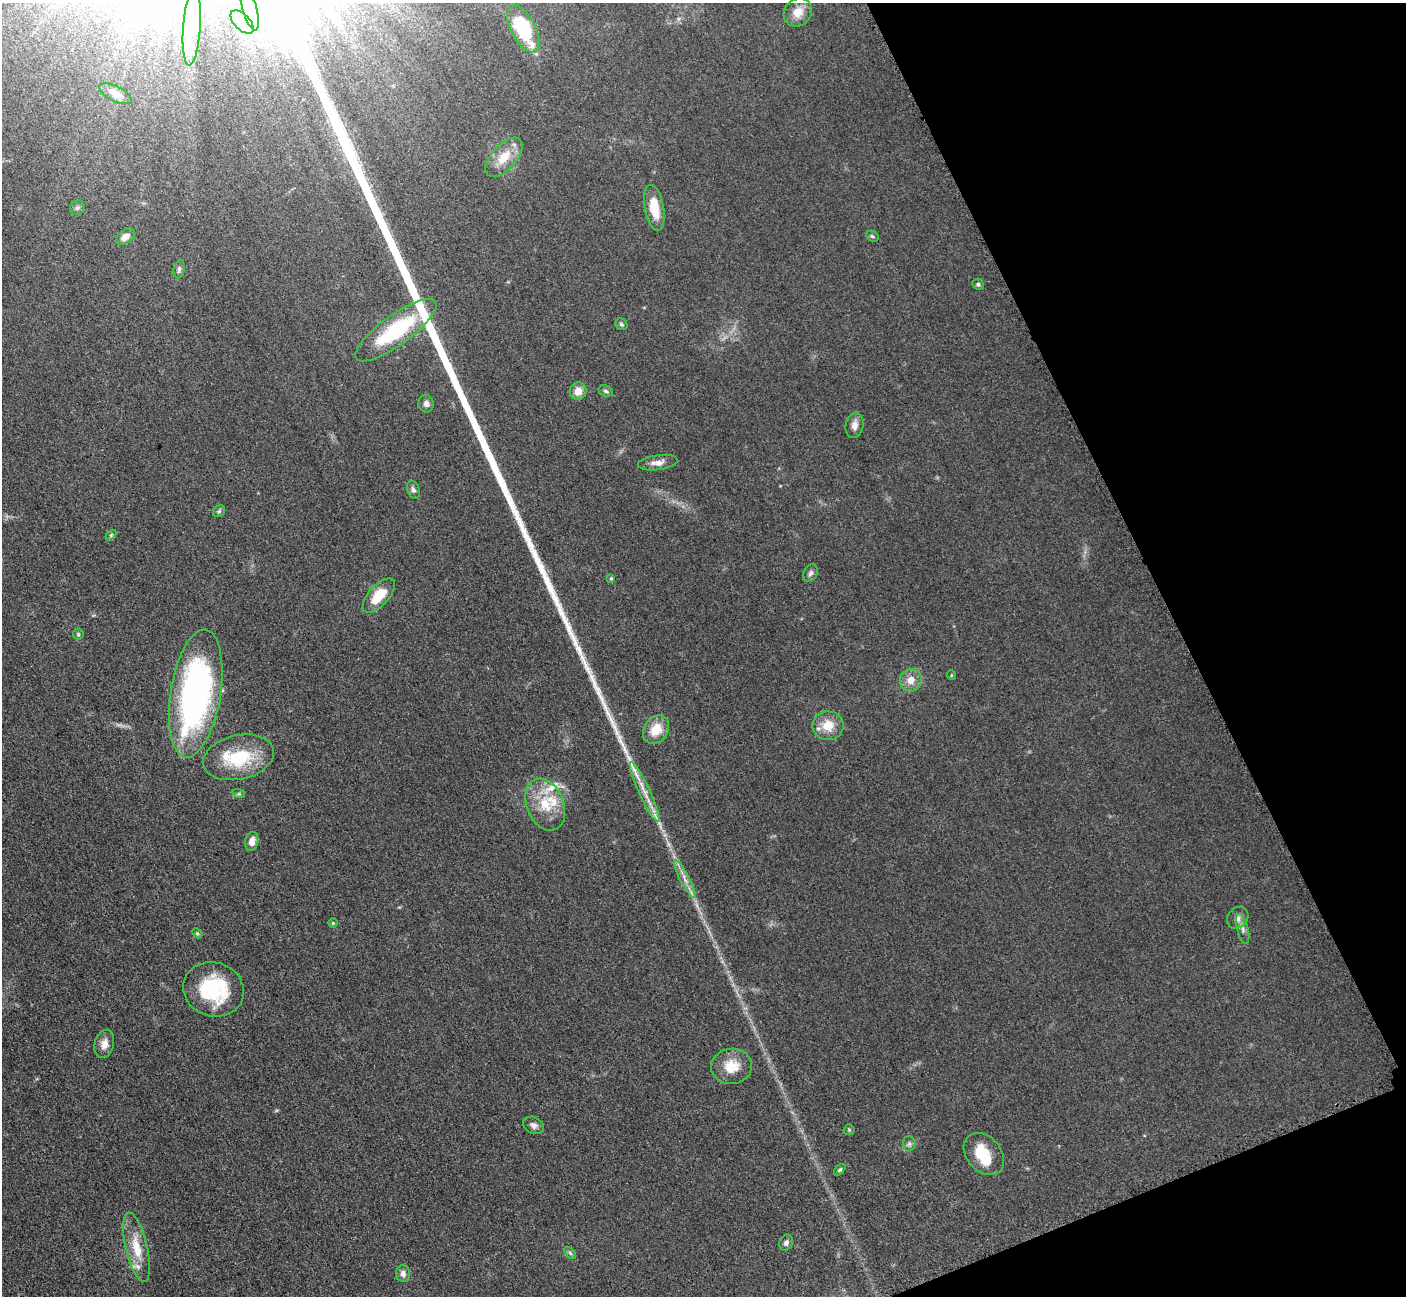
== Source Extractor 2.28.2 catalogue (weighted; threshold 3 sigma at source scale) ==
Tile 12 of 4 x 4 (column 4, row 3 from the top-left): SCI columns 4230-5633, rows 1591-2884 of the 5699 x 5661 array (HDU 1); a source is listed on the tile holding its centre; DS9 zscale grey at full resolution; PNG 1408 x 1298 px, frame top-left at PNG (2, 3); each listed source drawn as its Kron ellipse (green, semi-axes under 4 px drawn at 4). Shown black and unused: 19% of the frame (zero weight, under 3 of 5 exposures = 4% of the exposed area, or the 3 px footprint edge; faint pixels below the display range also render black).
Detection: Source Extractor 2.28.2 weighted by HDU 2 'WHT'; one run over the whole footprint, this tile lists its part. Background 0.053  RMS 0.0056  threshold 0.0253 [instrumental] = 3 sigma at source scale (4.5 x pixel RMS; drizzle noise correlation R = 1.50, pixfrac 1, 0.05/0.05 arcsec/px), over >= 5 px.
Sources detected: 65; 1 too faint to see at this stretch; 4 inside a brighter object's white glare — neither listed nor drawn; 6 inside a brighter listed object's ellipse — not listed separately; the other 54 listed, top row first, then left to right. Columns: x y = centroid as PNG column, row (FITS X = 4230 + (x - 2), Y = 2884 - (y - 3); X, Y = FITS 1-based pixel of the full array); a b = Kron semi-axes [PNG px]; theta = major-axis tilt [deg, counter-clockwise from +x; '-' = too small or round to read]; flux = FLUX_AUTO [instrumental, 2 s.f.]
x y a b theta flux
249 8 23 7 -75 8.1
798 12 15 13 44 8.2
242 22 14 8 -45 5.7
192 27 38 8 86 15
523 29 26 12 -63 38
116 94 18 7 -26 4.7
504 157 24 12 48 11
77 208 8 6 44 1.4
654 208 23 9 -80 13
872 236 6 5 - 0.97
125 237 10 6 34 4.7
179 269 9 5 81 1.5
978 284 6 5 - 1.1
621 324 6 5 - 0.99
396 330 49 15 36 46
578 391 9 8 - 5.6
606 391 7 5 -18 1.2
426 404 9 7 -79 2.3
855 425 13 8 77 3.7
658 463 20 7 8 4.1
413 490 9 6 -69 1.7
219 511 6 5 - 0.9
111 535 6 4 45 0.69
811 573 9 6 64 1.8
611 578 4 4 - 0.61
379 596 21 10 48 14
78 634 5 5 - 0.88
951 675 5 3 - 0.45
911 680 11 10 - 5.6
196 694 65 25 81 180
828 726 15 14 - 11
656 730 15 12 54 11
239 757 36 22 13 31
644 792 33 5 -65 8.1
239 794 6 4 -18 0.8
545 805 27 18 -67 18
252 842 9 6 79 4.7
685 879 21 4 -62 4.4
1238 918 12 9 46 3.3
333 923 4 4 - 0.64
1243 929 15 5 -76 2.6
197 933 6 4 -44 0.81
214 989 31 27 -18 41
104 1044 14 9 76 4.9
731 1066 20 17 8 12
534 1125 11 8 -25 2.4
849 1130 5 5 - 0.73
909 1144 8 6 89 1.5
984 1154 24 17 -49 17
840 1170 7 4 44 0.87
786 1243 8 6 67 1.8
137 1247 35 11 -77 13
570 1253 7 4 -46 1
403 1274 8 7 - 2.4